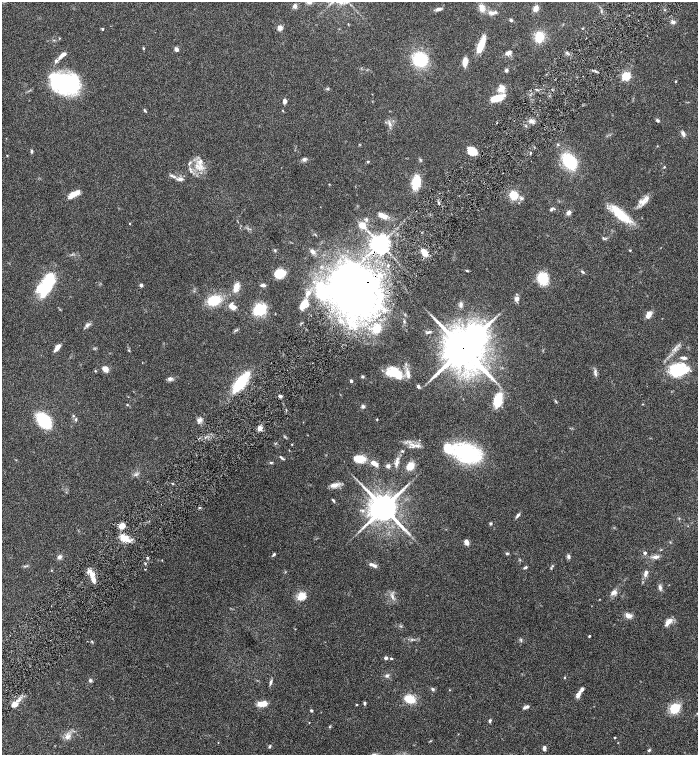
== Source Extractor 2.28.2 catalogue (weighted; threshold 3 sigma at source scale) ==
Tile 10 of 4 x 4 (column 2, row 3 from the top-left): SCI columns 1694-3084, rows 1507-3012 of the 6026 x 6028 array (HDU 1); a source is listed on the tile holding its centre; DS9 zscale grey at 2 x 2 block average (1 PNG px = mean of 2 x 2 image px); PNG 700 x 757 px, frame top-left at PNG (2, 2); no overlay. Shown black and unused: <1% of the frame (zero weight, under 4 of 8 exposures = <1% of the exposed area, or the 3 px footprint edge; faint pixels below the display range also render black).
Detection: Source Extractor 2.28.2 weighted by HDU 2 'WHT'; one run over the whole footprint, this tile lists its part. Background 0.0687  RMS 0.0044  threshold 0.0178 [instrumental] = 3 sigma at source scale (4.09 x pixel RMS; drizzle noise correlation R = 1.36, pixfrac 0.8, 0.05/0.05 arcsec/px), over >= 5 px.
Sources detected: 201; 2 inside a brighter object's white glare — not listed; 18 inside a brighter listed object's ellipse — not listed separately; the other 181 listed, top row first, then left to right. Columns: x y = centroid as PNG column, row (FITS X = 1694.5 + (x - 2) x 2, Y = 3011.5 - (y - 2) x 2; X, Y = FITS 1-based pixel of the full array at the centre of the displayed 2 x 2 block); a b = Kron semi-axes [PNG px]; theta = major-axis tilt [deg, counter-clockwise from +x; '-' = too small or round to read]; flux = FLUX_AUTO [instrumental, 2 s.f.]
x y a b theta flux
295 6 5 4 - 3
482 8 8 6 -77 6.6
536 8 5 4 - 6.6
438 9 7 3 10 3.4
492 13 12 5 2 4.8
511 20 5 3 - 1.2
673 22 5 4 - 2.6
348 24 4 2 - 0.45
280 28 3 3 - 18
102 29 3 2 - 1.3
539 37 9 8 - 19
481 45 18 5 68 18
143 48 4 2 - 0.74
176 49 5 4 - 3.2
508 53 8 4 27 3.4
62 55 12 4 38 5.9
420 59 10 10 - 54
465 62 7 4 82 11
506 70 4 4 - 1.7
626 76 3 3 - 84
676 81 2 2 - 0.7
65 83 28 17 -7 120
327 89 4 3 - 0.95
501 89 9 8 - 6.8
497 98 13 5 17 23
284 101 5 4 - 3.3
145 110 5 2 - 1.2
657 120 4 3 - 1.6
532 121 7 5 -27 3.5
497 122 2 2 - 0.61
390 124 7 4 -63 3.1
683 133 6 4 -55 2.8
657 146 3 2 - 0.44
31 151 5 3 - 1.5
472 151 9 6 -42 25
304 159 4 4 - 3
368 161 4 3 - 0.91
570 161 11 8 -50 67
200 162 9 6 60 6.4
190 163 6 3 45 1.6
664 167 3 2 - 0.76
191 171 4 3 - 1.3
171 175 5 4 - 1.5
180 179 9 4 -3 3.5
416 182 9 6 80 33
73 194 13 5 29 11
514 195 9 8 - 16
521 198 6 4 -14 2.1
642 201 12 9 13 7
551 209 6 4 48 1.6
569 213 5 4 - 3.5
621 215 26 8 -41 31
383 216 12 5 -22 7.4
366 219 4 3 - 1.5
129 223 3 2 - 0.6
362 225 7 6 - 8.7
603 238 3 2 - 0.7
380 244 5 5 - 740
275 250 4 3 - 0.93
630 250 3 3 - 0.76
312 252 7 4 -52 3.3
424 252 7 5 -60 11
388 265 2 2 - 1.1
467 271 5 2 - 0.91
583 272 5 3 - 1.3
280 273 9 7 10 23
543 279 10 8 -72 29
46 285 26 13 54 48
141 285 4 3 - 2.2
263 285 6 3 -2 2.7
236 287 10 5 75 8.7
354 290 48 36 -71 570
308 293 10 6 53 5.9
517 299 5 4 - 4.5
214 300 9 7 18 33
304 304 12 7 51 13
461 305 6 4 89 2.9
232 306 10 6 -38 6.9
260 309 13 11 39 27
649 315 7 4 60 7.5
404 321 5 3 - 1.2
87 325 7 4 37 2.4
429 332 6 3 10 1.8
57 348 9 4 51 6.2
463 348 14 12 46 3900
105 369 6 5 - 6.8
678 370 22 15 12 39
95 371 3 2 - 0.63
394 372 16 11 -22 25
595 372 8 3 84 2.4
362 376 4 4 - 1.2
170 379 6 5 - 3
351 381 2 2 - 4.6
241 382 23 8 52 45
418 386 3 3 - 2.7
280 396 4 3 - 2.5
498 400 10 6 83 29
556 401 5 2 - 0.85
643 404 3 2 - 0.46
127 405 3 3 - 0.7
363 406 5 4 - 1.9
73 416 3 3 - 0.89
76 419 4 3 - 1.4
44 420 12 8 -48 54
199 420 8 5 53 3.5
377 420 2 2 - 0.78
260 428 3 2 - 18
285 437 3 3 - 0.9
292 444 3 2 - 0.52
417 445 7 5 -11 3.9
402 451 4 3 - 0.97
466 453 27 16 -22 91
281 457 7 3 -43 1.5
359 459 12 7 -5 16
397 462 13 4 77 5
271 463 4 3 - 1.1
374 463 7 4 -30 7
388 466 4 4 - 2.9
410 466 8 6 53 12
136 474 4 3 - 1.4
334 485 11 6 6 5.7
333 500 5 2 - 1.1
199 508 3 2 - 0.81
384 508 8 7 - 1800
362 510 4 3 - 1.7
517 516 8 3 48 2
679 518 3 2 - 0.61
491 524 4 3 - 1.2
122 526 6 5 - 8
124 538 12 7 -29 11
466 542 7 4 -65 4.3
507 553 4 3 - 1.2
645 553 4 3 - 1.5
274 554 4 3 - 1.5
568 556 6 4 -72 2.1
59 557 6 5 - 2.6
655 557 9 4 7 4.3
147 558 3 2 - 1.1
373 565 12 4 -25 3.3
24 566 4 2 - 0.8
552 566 4 3 - 1.1
525 567 6 3 28 1.5
145 569 2 2 - 0.55
646 573 10 5 74 3.9
92 575 7 5 -21 5.1
94 580 7 5 -80 4.1
660 587 7 4 -85 2.4
614 592 8 6 34 4.4
302 596 9 8 - 9.6
392 597 8 3 -76 2.8
628 616 7 5 -19 5.6
668 622 11 5 48 6.5
589 636 2 2 - 1.3
412 640 4 2 - 0.99
521 640 3 3 - 1
92 642 4 2 - 0.61
386 658 3 3 - 2.6
391 658 3 3 - 0.91
387 676 5 4 - 2.2
564 678 3 3 - 0.64
90 680 5 4 - 1.6
271 682 8 3 73 1.9
433 689 5 3 - 1.7
449 690 2 2 - 0.42
578 695 7 4 62 4.8
410 699 10 7 -20 18
364 703 4 3 - 1.3
263 704 9 4 5 12
14 705 7 5 26 6.5
356 705 3 2 - 0.64
526 707 8 4 20 2.6
675 708 8 7 - 27
311 711 3 3 - 1.3
490 721 4 3 - 1.7
309 723 3 2 - 0.4
330 727 3 3 - 0.8
67 737 6 5 - 4.4
615 738 3 2 - 0.7
269 746 4 3 - 1.2
544 748 4 3 - 3.7
649 750 4 3 - 1.1
Overlapping masked pixels (flux is a lower limit): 3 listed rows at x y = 380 244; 354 290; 463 348
Diffuse or blended objects may show on this block-average render without a row.